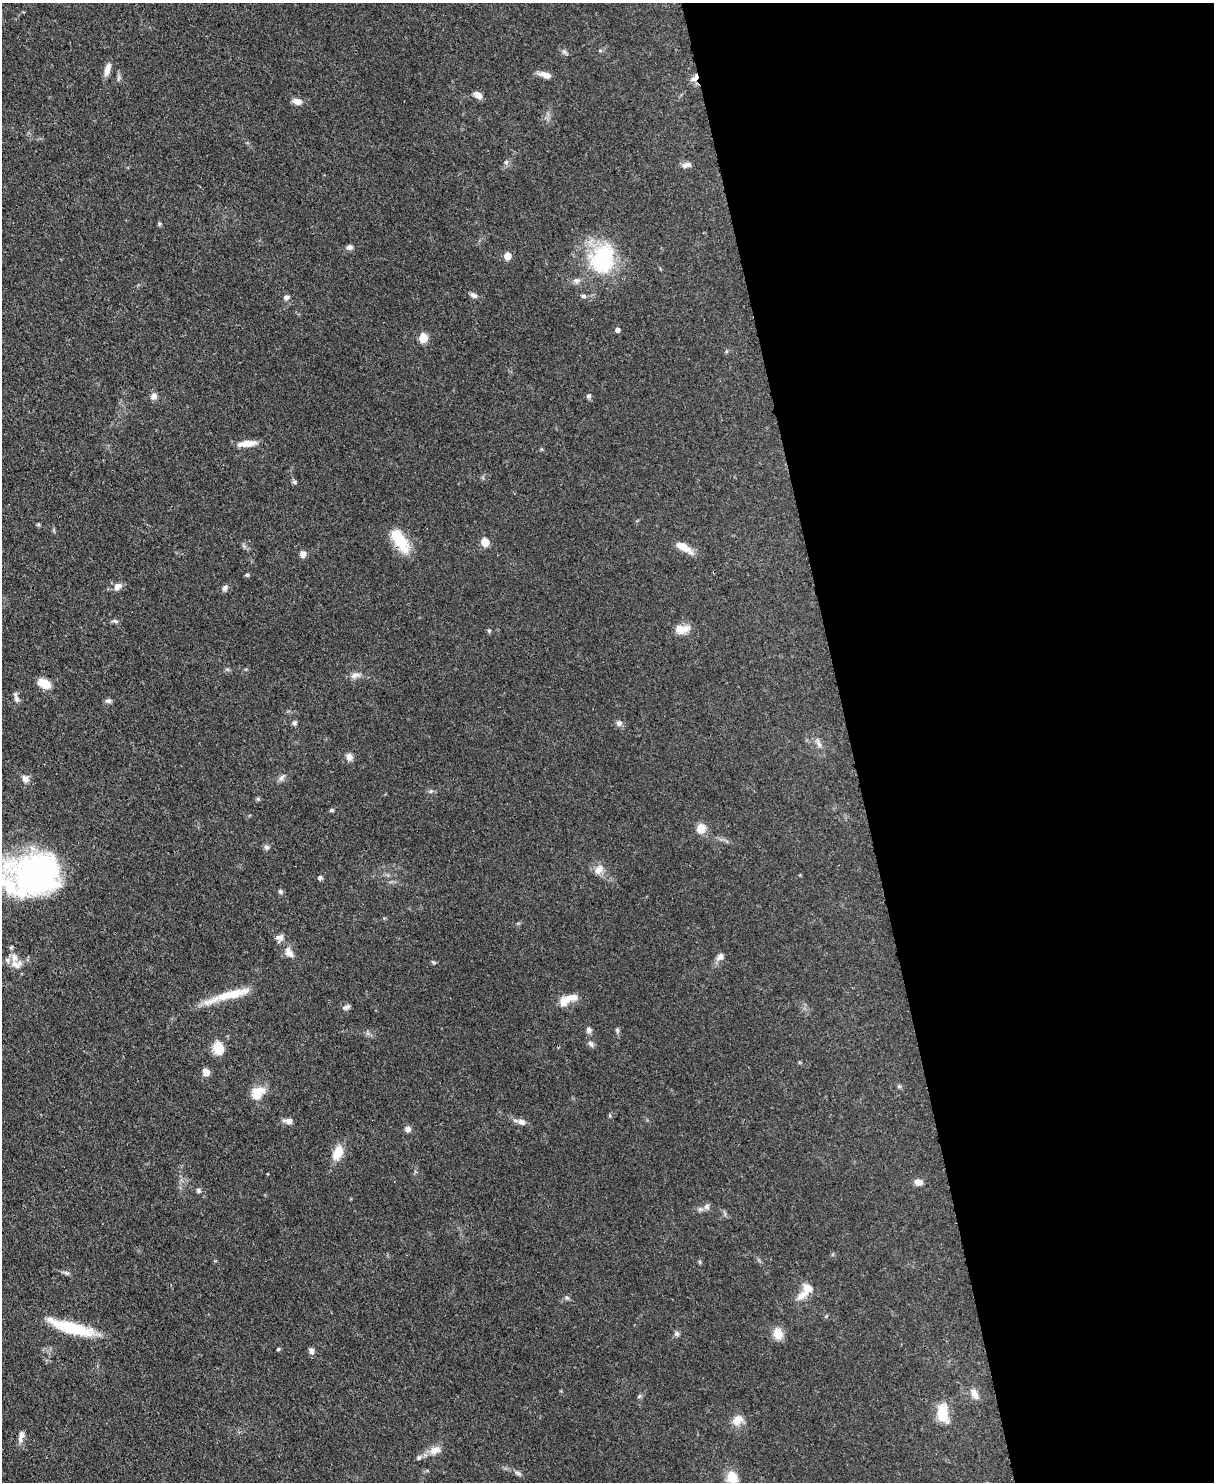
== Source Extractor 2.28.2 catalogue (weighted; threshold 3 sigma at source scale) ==
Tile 8 of 4 x 3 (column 4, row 2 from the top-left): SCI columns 3711-4922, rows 1693-3172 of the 4993 x 4978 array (HDU 1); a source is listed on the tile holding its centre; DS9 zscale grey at full resolution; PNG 1216 x 1484 px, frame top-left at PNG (2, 3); no overlay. Shown black and unused: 30% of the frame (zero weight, under 3 of 4 exposures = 9% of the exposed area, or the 3 px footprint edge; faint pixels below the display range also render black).
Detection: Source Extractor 2.28.2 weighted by HDU 2 'WHT'; one run over the whole footprint, this tile lists its part. Background 0.0552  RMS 0.0038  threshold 0.0172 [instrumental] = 3 sigma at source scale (4.5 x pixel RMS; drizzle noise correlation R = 1.50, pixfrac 1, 0.05/0.05 arcsec/px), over >= 5 px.
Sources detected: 96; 6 inside a brighter listed object's ellipse — not listed separately; the other 90 listed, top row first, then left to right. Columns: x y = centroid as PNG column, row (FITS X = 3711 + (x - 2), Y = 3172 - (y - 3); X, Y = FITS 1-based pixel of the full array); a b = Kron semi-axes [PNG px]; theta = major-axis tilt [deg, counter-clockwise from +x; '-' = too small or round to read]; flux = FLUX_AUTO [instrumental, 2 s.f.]
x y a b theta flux
107 69 16 7 75 2.5
545 75 14 7 -16 3
695 78 12 5 44 2.1
478 95 10 7 -39 2.3
297 101 12 8 -11 2.2
506 162 6 6 - 0.81
686 165 12 6 10 1.7
159 224 6 4 71 0.48
349 247 8 7 - 1.1
507 256 5 5 - 6.3
603 259 38 28 72 31
576 280 10 7 -3 1.5
474 295 9 6 -27 1.3
583 296 7 5 -6 0.83
286 297 8 5 17 1.1
617 330 5 5 - 1.2
423 338 6 5 - 11
153 396 7 7 - 2
588 396 6 6 - 0.83
247 443 23 7 6 4.2
294 482 6 5 - 0.71
400 541 33 14 -57 11
485 542 6 5 - 8.2
684 547 23 8 -32 4.6
303 554 8 7 - 1.6
247 575 5 5 - 0.57
118 586 11 8 37 2.2
225 588 8 6 62 1.2
115 621 10 4 -12 0.83
682 629 19 10 9 3.9
489 631 5 5 - 0.51
355 675 13 7 25 2
44 683 16 10 -25 4.6
16 699 11 6 -60 1.3
108 701 8 6 -3 1
295 723 7 6 - 0.88
619 723 8 8 - 1.3
819 744 13 6 -64 1.8
349 757 10 7 -70 1.9
25 778 11 9 -63 1.8
281 778 10 5 48 1.2
431 791 6 4 44 0.57
258 799 5 5 - 0.52
331 810 6 4 19 0.54
701 828 12 11 - 3.7
266 847 7 6 - 0.98
599 870 13 9 59 3
37 874 52 41 3 91
320 878 6 5 - 0.79
281 891 7 6 - 0.83
280 937 11 9 29 1.8
289 953 17 9 -53 3.2
720 957 12 8 45 1.8
434 962 6 4 -19 0.48
16 964 15 11 -10 3.7
226 995 60 9 13 11
567 998 13 10 50 3.1
346 1007 10 5 22 1.1
589 1030 7 6 - 1.2
617 1030 7 5 -69 0.68
591 1044 9 6 -51 1.2
218 1048 7 6 - 23
206 1072 6 5 - 4.9
899 1086 6 4 -1 0.54
258 1092 19 14 40 6
288 1121 11 6 -4 2
522 1122 10 7 -15 2
408 1129 7 7 - 1.5
338 1152 13 9 66 7.7
918 1182 8 6 -7 2.6
199 1190 6 5 - 0.79
707 1207 8 7 - 1.4
700 1262 6 4 -88 0.47
66 1273 7 4 -19 0.78
807 1288 14 13 - 4.1
567 1298 6 5 - 0.73
72 1328 43 11 -15 21
778 1333 13 10 -78 5.4
677 1334 7 6 - 0.96
278 1349 5 4 - 0.5
311 1351 7 6 - 1.5
974 1394 16 8 -65 2.5
639 1396 7 4 45 0.59
943 1413 21 11 -79 9.3
738 1420 17 12 43 3.7
20 1439 10 6 78 1.7
435 1450 16 10 25 3.6
419 1457 7 6 - 0.92
518 1473 10 5 -23 1.1
732 1477 11 10 - 7.9
Overlapping masked pixels (flux is a lower limit): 2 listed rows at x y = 695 78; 400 541
Isophote crosses this tile's border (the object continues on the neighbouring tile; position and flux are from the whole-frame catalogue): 2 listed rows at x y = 37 874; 732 1477